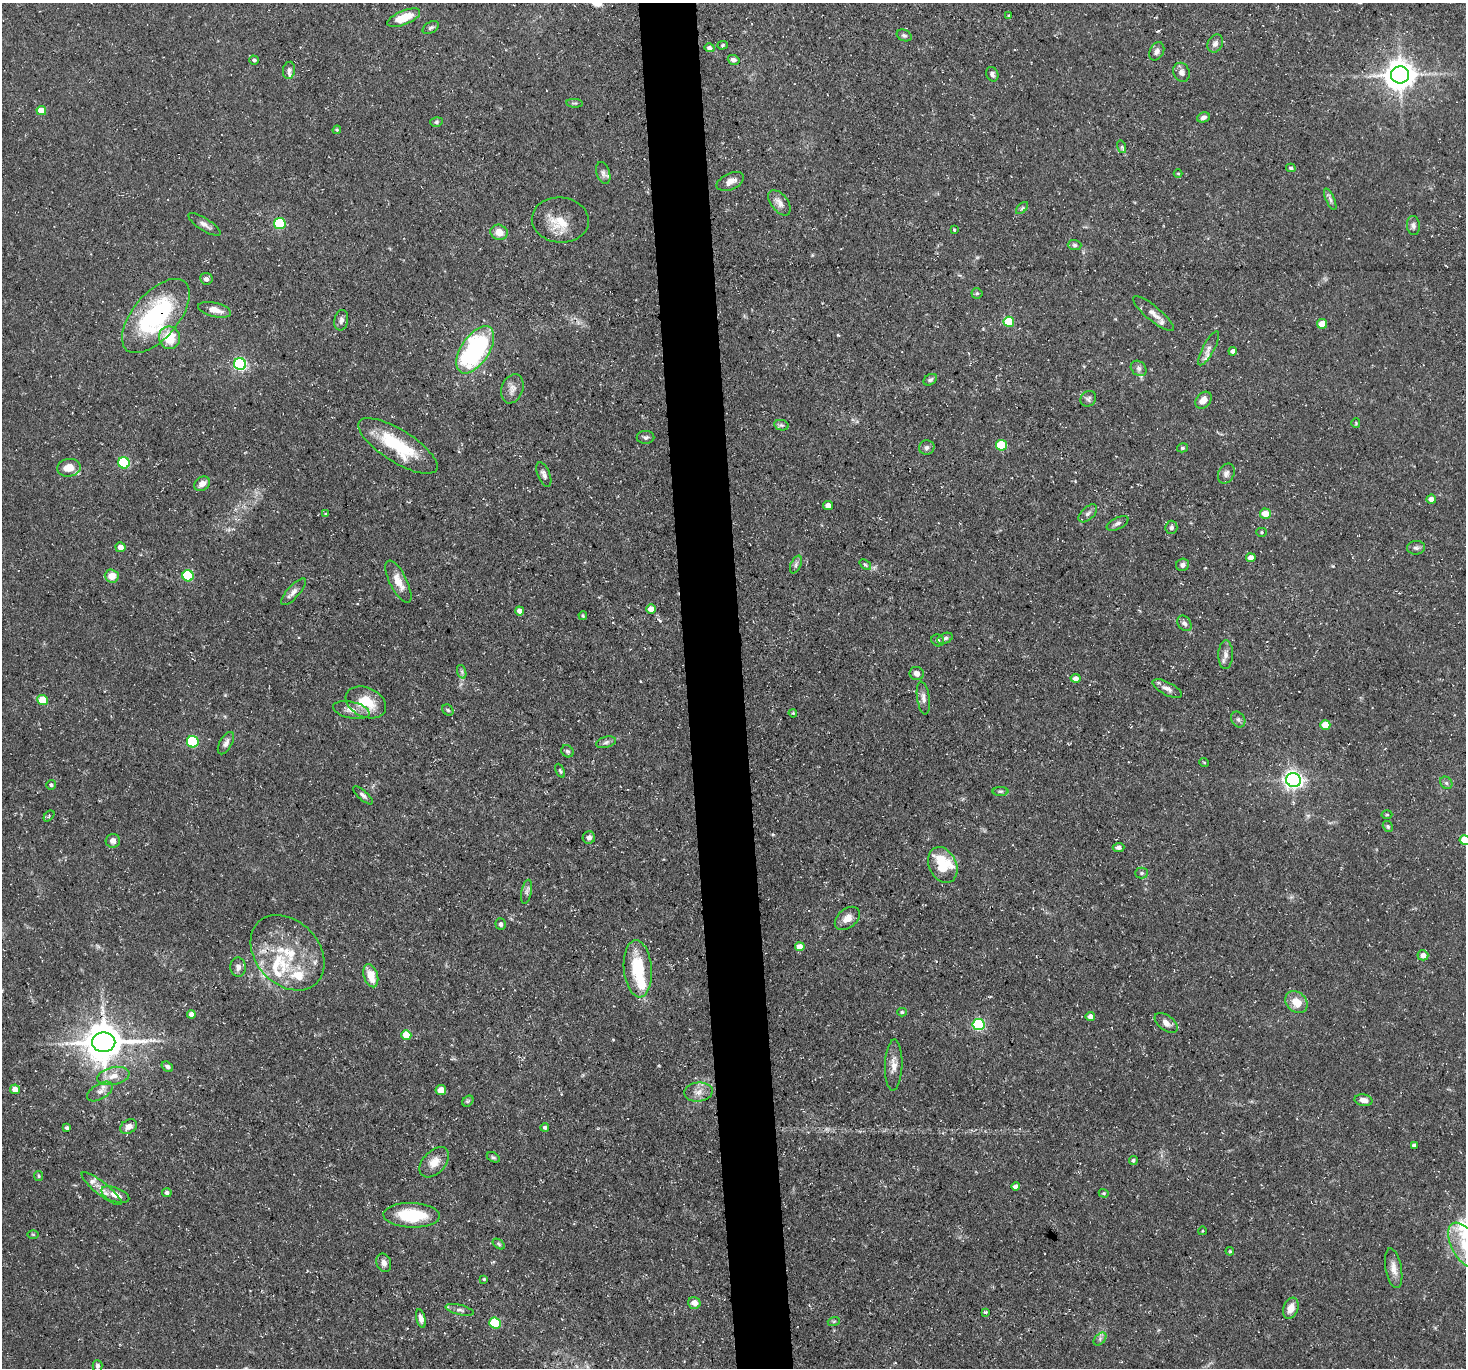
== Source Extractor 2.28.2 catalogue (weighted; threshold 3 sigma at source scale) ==
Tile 5 of 3 x 3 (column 2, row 2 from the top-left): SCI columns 1464-2927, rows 1510-2875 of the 4390 x 4362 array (HDU 1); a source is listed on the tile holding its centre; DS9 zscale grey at full resolution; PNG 1468 x 1370 px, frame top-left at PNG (2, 3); each listed source drawn as its Kron ellipse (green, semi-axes under 4 px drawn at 4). Shown black and unused: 4% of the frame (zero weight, under 3 of 5 exposures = <1% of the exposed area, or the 3 px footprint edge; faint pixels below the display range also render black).
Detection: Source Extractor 2.28.2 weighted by HDU 2 'WHT'; one run over the whole footprint, this tile lists its part. Background 0.118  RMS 0.0048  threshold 0.0217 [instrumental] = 3 sigma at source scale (4.5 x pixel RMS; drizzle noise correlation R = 1.50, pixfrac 1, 0.05/0.05 arcsec/px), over >= 5 px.
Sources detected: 189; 1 inside a brighter object's white glare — neither listed nor drawn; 10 inside a brighter listed object's ellipse — not listed separately; the other 178 listed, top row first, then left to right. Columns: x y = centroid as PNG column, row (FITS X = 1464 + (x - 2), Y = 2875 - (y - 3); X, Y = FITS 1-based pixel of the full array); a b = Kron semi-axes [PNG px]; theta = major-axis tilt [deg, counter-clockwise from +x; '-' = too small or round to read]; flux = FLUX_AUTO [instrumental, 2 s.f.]
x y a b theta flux
1008 15 3 2 - 0.43
404 18 17 7 22 11
431 28 9 5 29 1.1
904 35 8 5 -23 1.1
1215 44 9 7 64 2.1
723 45 5 4 - 0.62
709 48 5 4 - 1.2
1157 51 10 7 63 2
254 60 5 4 - 1.1
734 60 6 5 - 1.7
289 70 8 6 80 1.5
1181 72 10 8 -68 2.3
992 74 7 6 - 1.4
1400 75 9 8 - 770
575 103 8 3 -4 0.69
41 111 5 4 - 7.1
1203 117 7 5 17 1.7
436 122 6 4 16 0.79
337 130 4 4 - 0.57
1122 147 6 4 -73 0.79
1291 168 5 3 - 0.73
603 173 11 6 -73 1.8
1178 173 4 3 - 0.45
730 181 14 8 24 3.7
1330 199 11 4 -66 1.5
779 203 15 8 -52 3.4
1022 208 7 4 45 0.88
560 220 28 22 -5 10
204 224 18 6 -32 2.6
280 224 6 5 - 33
1413 226 9 6 -84 1.7
954 230 4 3 - 0.53
499 232 9 7 -22 4.5
1075 245 7 5 -2 0.98
206 279 6 6 - 1.6
977 293 5 5 - 0.71
215 310 17 7 -13 4.8
1153 314 26 7 -39 4.4
156 316 45 22 50 62
341 320 10 7 79 1.8
1009 322 5 5 - 16
1322 324 5 4 - 6.9
169 338 11 10 - 12
1209 348 19 6 62 2.7
475 350 27 14 56 77
1233 351 4 4 - 2.1
240 364 6 6 - 92
1139 368 8 7 - 1.7
930 380 7 5 32 1.2
512 389 15 10 69 3.5
1088 399 8 7 - 1.3
1203 400 9 7 50 3.9
1356 423 5 4 - 0.51
781 425 7 5 -11 1.1
646 437 9 6 1 1.3
1001 445 5 5 - 22
398 446 45 16 -32 26
927 447 8 7 - 1.5
1182 448 5 4 - 0.72
124 463 6 5 - 40
69 468 11 9 8 7
1226 474 10 7 64 2
544 475 13 6 -67 1.9
202 484 8 6 34 3.1
1431 499 5 4 - 2.6
828 505 5 4 - 2.4
1088 513 11 6 43 1.7
326 514 4 4 - 0.52
1265 514 5 5 - 6.9
1118 523 12 5 27 1.6
1171 527 7 6 - 1.4
1261 532 5 4 - 0.66
121 547 5 5 - 3.3
1416 548 9 7 5 1.4
1251 558 5 4 - 3.8
796 565 9 5 65 1.4
865 565 6 4 -39 0.76
1183 565 6 6 - 1.9
112 576 7 6 - 5.5
188 576 6 5 - 35
398 582 23 8 -63 6.3
294 592 17 6 48 2.8
651 609 5 4 - 4.3
519 611 5 4 - 2.4
583 616 4 3 - 0.59
1184 623 8 6 -52 1.7
945 638 8 5 23 1.1
938 640 6 5 - 1.4
1226 655 14 7 88 2.9
462 672 7 4 -72 0.99
917 673 7 6 - 2.6
1076 678 5 4 - 2.5
1167 689 16 6 -27 2.6
923 698 16 6 -81 2.7
42 700 5 5 - 12
366 702 21 14 -25 13
351 710 18 8 -12 4
448 710 6 5 - 0.73
793 713 4 3 - 0.52
1238 719 8 6 -57 1.3
1325 725 5 5 - 8.2
193 742 6 5 - 38
606 742 10 5 15 1.5
226 743 12 6 60 2.3
567 751 6 5 - 0.93
1204 762 5 3 - 0.43
560 771 7 4 -66 0.79
1293 780 7 7 - 220
1446 783 7 5 -46 1.1
51 785 5 4 - 0.92
1001 791 8 4 0 0.84
363 795 12 4 -41 1.4
1387 815 5 3 - 0.49
49 816 6 4 49 0.66
1388 827 6 4 -58 0.85
589 838 6 6 - 1.9
1465 840 5 5 - 9.7
113 841 7 7 - 2.6
1119 847 6 4 2 1.6
943 865 19 13 -65 21
1142 873 6 5 - 0.94
527 892 12 5 78 1.6
847 918 14 9 40 4.6
501 924 6 5 - 1.6
800 947 5 4 - 4.7
287 953 42 32 -47 32
1423 955 5 5 - 3.2
238 967 10 7 -86 1.9
638 969 28 14 -85 23
371 976 12 7 -73 7.2
1296 1002 12 10 -44 7.7
902 1012 5 4 - 0.77
191 1014 4 4 - 2.3
1090 1017 4 4 - 3.1
1166 1023 13 7 -37 2.9
979 1025 6 5 - 63
406 1035 5 5 - 8.9
104 1042 11 10 - 1400
894 1065 25 8 88 4.5
167 1067 6 4 -34 1.3
113 1076 16 9 12 5.3
15 1089 5 5 - 4
441 1090 5 5 - 6.2
100 1092 14 7 31 2.8
698 1092 14 9 6 4
1363 1100 9 5 -11 3.2
468 1101 6 4 45 0.82
128 1127 9 6 32 3
545 1127 4 4 - 0.99
67 1128 4 3 - 1.1
1414 1145 4 3 - 1
493 1157 7 4 -28 0.95
1133 1160 4 4 - 1.1
434 1162 18 11 47 5.7
39 1176 5 4 - 0.59
1016 1187 4 4 - 2.2
102 1189 25 6 -38 4.5
167 1193 5 4 - 1.3
1104 1193 5 4 - 0.69
115 1195 15 7 -20 5.5
412 1215 28 12 -2 24
1202 1231 4 3 - 0.37
33 1234 6 4 -1 0.55
499 1244 7 4 -37 0.73
1465 1245 25 13 -60 14
1230 1251 4 3 - 0.48
384 1263 9 7 -69 2.4
1394 1268 20 8 -79 4.2
484 1279 3 3 - 0.56
694 1303 6 6 - 4.2
1291 1308 11 7 69 4.7
460 1310 14 5 -13 1.7
985 1312 4 3 - 0.72
421 1319 9 4 -76 2
834 1321 6 4 18 0.64
495 1323 6 5 - 30
1100 1339 8 5 47 1.3
97 1366 6 5 - 1.2
Overlapping masked pixels (flux is a lower limit): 3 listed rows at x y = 156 316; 287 953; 104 1042
Isophote crosses this tile's border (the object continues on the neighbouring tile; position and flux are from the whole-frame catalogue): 2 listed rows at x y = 1465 840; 1465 1245